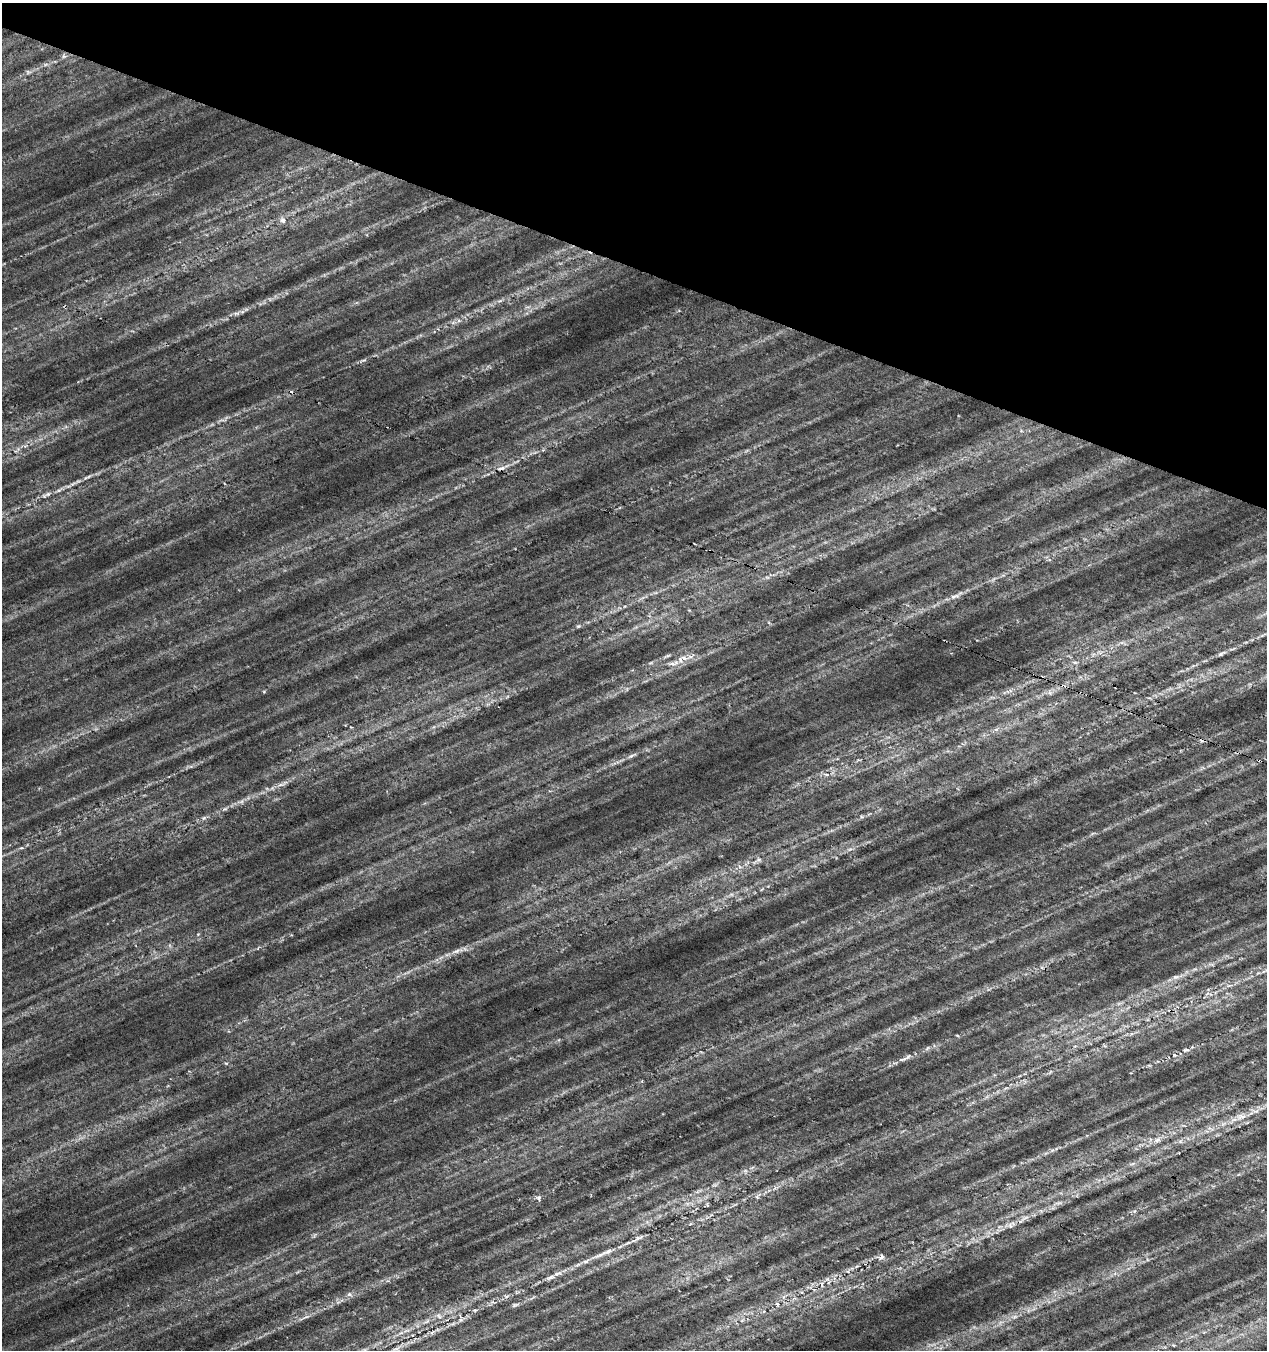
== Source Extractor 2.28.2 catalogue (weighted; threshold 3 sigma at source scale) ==
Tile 2 of 4 x 4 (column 2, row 1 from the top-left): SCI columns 1483-2747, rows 4054-5401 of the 5556 x 5402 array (HDU 1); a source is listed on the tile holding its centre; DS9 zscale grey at full resolution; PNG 1269 x 1352 px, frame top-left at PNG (2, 3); no overlay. Shown black and unused: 20% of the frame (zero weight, under 4 of 7 exposures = <1% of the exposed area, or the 3 px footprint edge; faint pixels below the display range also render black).
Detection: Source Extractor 2.28.2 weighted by HDU 2 'WHT'; one run over the whole footprint, this tile lists its part. Background 0.00813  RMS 0.012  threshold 0.048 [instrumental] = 3 sigma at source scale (4.09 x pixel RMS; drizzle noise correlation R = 1.36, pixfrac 0.8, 0.0396/0.0396 arcsec/px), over >= 5 px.
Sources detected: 25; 2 cosmic-ray / hot-pixel residue — not listed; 1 inside a brighter listed object's ellipse — not listed separately; the other 22 listed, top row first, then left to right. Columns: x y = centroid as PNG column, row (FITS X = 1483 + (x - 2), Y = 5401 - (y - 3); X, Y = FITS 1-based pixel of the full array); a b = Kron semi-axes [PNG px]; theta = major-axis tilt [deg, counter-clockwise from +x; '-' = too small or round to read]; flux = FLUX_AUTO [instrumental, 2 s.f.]
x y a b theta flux
283 220 8 7 - 3.9
48 494 6 6 - 2.2
1222 653 13 3 28 3
680 660 8 4 -68 2.8
672 664 7 5 -25 2.9
204 818 6 4 88 1.6
457 951 9 5 23 3.7
1176 977 11 6 14 4.2
1186 1050 10 4 16 2.8
1175 1055 5 4 - 1.4
902 1059 13 4 8 3.6
1243 1116 7 4 3 3.3
1157 1140 10 6 23 4.8
539 1198 7 6 - 2.4
638 1238 6 5 - 2.4
600 1255 9 4 19 3.5
881 1257 9 5 62 3.1
586 1261 9 4 1 2.6
558 1273 12 3 10 3.8
349 1294 6 4 -44 1.8
777 1304 4 4 - 1.5
439 1316 7 4 -71 2.1
Unlisted compact peaks at least as high as the median listed source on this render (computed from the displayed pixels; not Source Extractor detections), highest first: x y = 226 1063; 364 360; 1052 1150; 631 756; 953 597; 514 1305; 827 1279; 1014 1317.